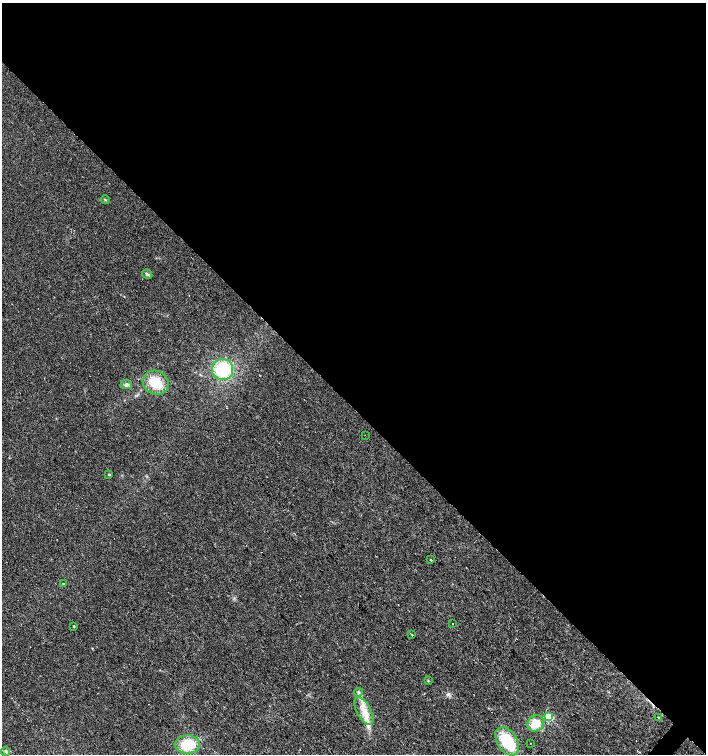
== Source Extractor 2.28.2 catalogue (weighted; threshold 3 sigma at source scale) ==
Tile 3 of 4 x 4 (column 3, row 1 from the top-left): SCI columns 2982-4388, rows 4518-6021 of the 6027 x 6021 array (HDU 1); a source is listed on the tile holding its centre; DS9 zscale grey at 2 x 2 block average (1 PNG px = mean of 2 x 2 image px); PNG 708 x 756 px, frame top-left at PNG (2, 3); each listed source drawn as its Kron ellipse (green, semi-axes under 4 px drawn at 4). Shown black and unused: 54% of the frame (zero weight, under 2 of 3 exposures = <1% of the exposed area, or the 3 px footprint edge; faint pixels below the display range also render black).
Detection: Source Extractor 2.28.2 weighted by HDU 2 'WHT'; one run over the whole footprint, this tile lists its part. Background 0.0392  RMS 0.008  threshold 0.0359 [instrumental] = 3 sigma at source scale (4.5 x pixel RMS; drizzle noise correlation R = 1.50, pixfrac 1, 0.0396/0.0396 arcsec/px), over >= 5 px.
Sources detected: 24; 2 inside a brighter listed object's ellipse — not listed separately; the other 22 listed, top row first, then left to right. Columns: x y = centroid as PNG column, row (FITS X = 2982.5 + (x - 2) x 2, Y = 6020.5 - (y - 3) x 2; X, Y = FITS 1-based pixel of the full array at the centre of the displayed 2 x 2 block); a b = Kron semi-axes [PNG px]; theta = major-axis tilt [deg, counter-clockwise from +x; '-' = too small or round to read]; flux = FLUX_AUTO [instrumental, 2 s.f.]
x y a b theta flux
105 199 4 2 - 1.3
147 274 5 3 - 2.7
223 369 10 10 - 93
156 383 13 11 -28 34
126 385 6 4 -2 4.5
365 435 2 2 - 0.55
109 475 3 2 - 1.6
430 560 2 2 - 3.5
63 584 2 2 - 1.5
453 624 2 2 - 0.73
74 626 2 2 - 1.9
412 635 2 2 - 3.8
428 680 3 2 - 1.1
358 693 4 3 - 2.9
364 711 15 7 -62 23
549 717 3 3 - 96
659 718 2 2 - 1.4
536 723 9 7 39 30
507 741 16 9 -57 71
531 743 2 2 - 2.3
187 744 13 9 2 52
6 752 4 3 - 2.7
Diffuse or blended objects may show on this block-average render without a row.